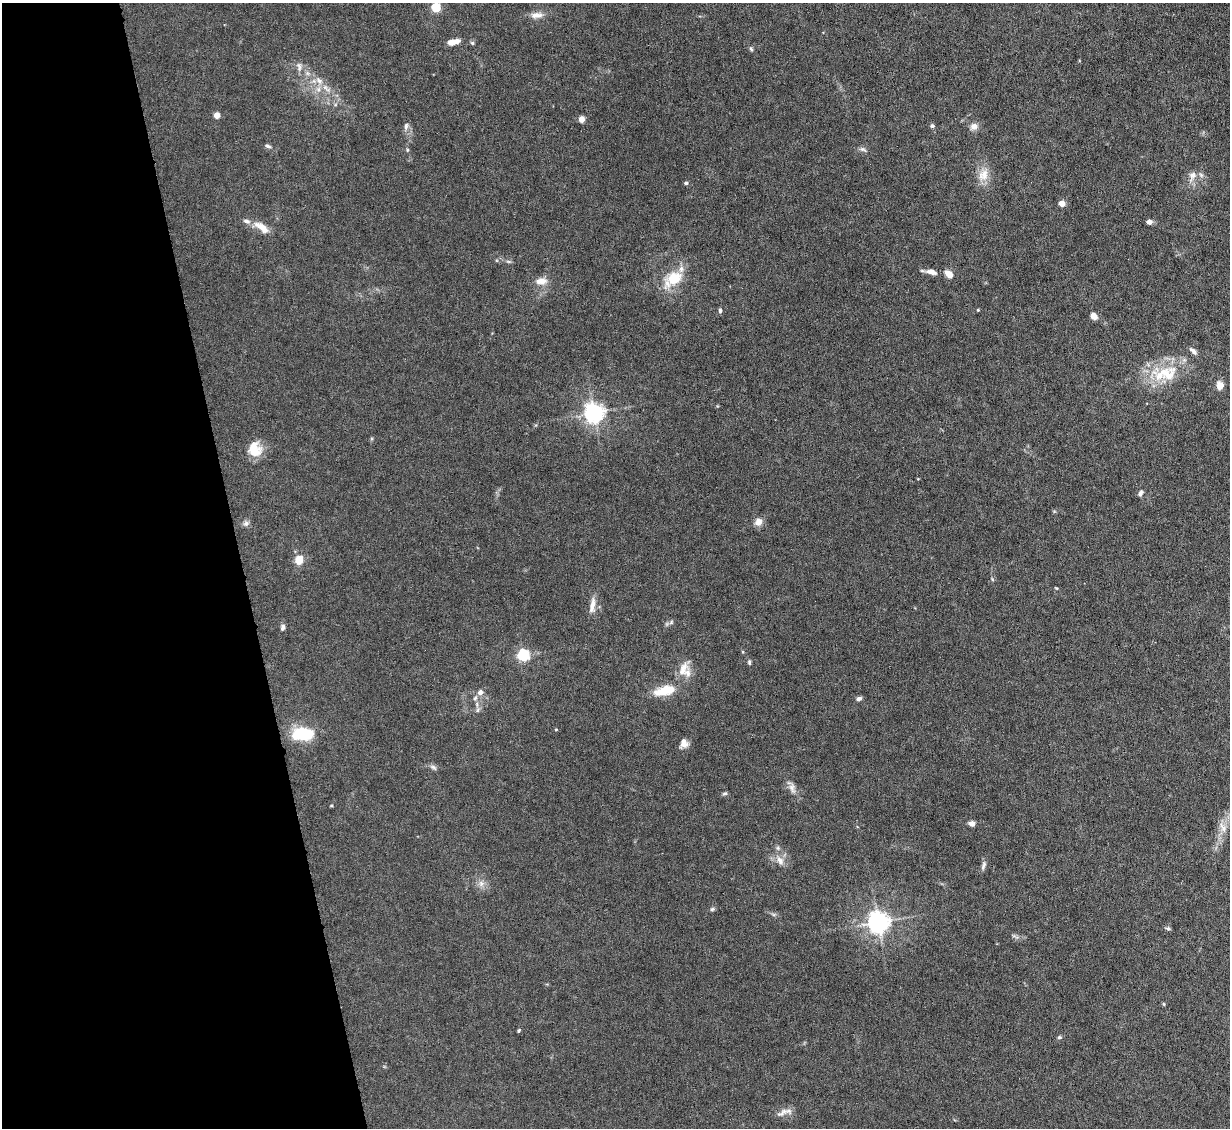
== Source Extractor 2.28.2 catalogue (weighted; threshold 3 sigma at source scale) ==
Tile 5 of 4 x 4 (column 1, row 2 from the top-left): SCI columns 1-1228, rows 2502-3627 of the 4910 x 4886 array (HDU 1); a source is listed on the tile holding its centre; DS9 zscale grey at full resolution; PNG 1232 x 1130 px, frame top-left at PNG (2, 3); no overlay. Shown black and unused: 20% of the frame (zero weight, under 4 of 8 exposures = <1% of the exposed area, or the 3 px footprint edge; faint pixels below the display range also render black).
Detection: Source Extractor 2.28.2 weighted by HDU 2 'WHT'; one run over the whole footprint, this tile lists its part. Background 0.0668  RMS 0.0031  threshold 0.0126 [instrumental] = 3 sigma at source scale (4.09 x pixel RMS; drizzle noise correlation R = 1.36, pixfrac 0.8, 0.05/0.05 arcsec/px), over >= 5 px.
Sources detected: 76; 8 inside a brighter listed object's ellipse — not listed separately; the other 68 listed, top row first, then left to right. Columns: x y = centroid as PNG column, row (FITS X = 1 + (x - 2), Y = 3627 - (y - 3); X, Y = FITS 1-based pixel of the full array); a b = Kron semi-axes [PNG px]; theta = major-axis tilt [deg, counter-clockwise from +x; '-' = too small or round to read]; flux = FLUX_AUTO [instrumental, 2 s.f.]
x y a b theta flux
436 7 5 5 - 17
537 15 18 8 5 2.2
453 42 14 6 10 2.8
472 43 5 4 - 0.44
751 49 6 5 - 0.46
299 67 14 7 -85 1.4
319 81 13 8 -46 2.3
217 115 4 4 - 4.4
581 119 5 4 - 4
406 126 11 5 80 1
932 126 6 5 - 0.54
974 126 10 9 - 1.7
267 146 8 5 -18 0.7
862 149 10 5 -13 0.83
983 175 19 14 63 4
1193 175 11 10 - 2.1
686 183 5 4 - 0.51
1062 203 4 4 - 4.5
1149 222 6 5 - 1.1
262 227 23 9 -36 3.4
509 261 8 4 -9 0.52
931 272 14 7 -13 2
949 274 10 7 -45 2.3
673 279 17 11 37 10
541 281 13 8 6 3
720 310 6 4 89 0.6
978 310 3 3 - 0.28
1093 316 7 5 -41 2.3
1162 373 49 16 20 13
1220 385 8 7 - 2.6
594 413 6 6 - 170
254 449 18 15 -77 5.6
1141 493 7 5 58 0.79
758 522 10 9 - 2.1
246 524 8 7 - 0.98
299 560 5 5 - 8.8
992 579 6 3 -71 0.32
1056 588 5 3 - 0.26
592 605 22 7 80 2.4
671 622 6 5 - 0.55
283 627 8 6 74 0.89
523 655 5 5 - 41
749 662 7 4 -80 0.53
683 669 27 11 63 4
665 690 29 12 14 6.7
480 692 8 7 - 1.3
475 698 8 5 72 0.8
859 699 7 5 23 0.83
556 729 4 3 - 0.22
303 734 20 11 2 16
684 743 11 9 83 2
433 767 11 6 -25 0.85
792 788 15 8 -79 1.8
725 793 7 4 7 0.49
331 806 5 3 - 0.24
972 824 6 5 - 1.5
1223 827 19 6 -67 1.7
780 860 14 9 -52 2.4
983 865 13 5 73 0.95
481 883 9 9 - 1.6
712 909 6 5 - 0.52
878 922 7 7 - 210
1168 929 7 5 -26 0.53
1015 936 12 3 -25 0.63
1164 1004 5 3 - 0.28
519 1030 4 4 - 0.39
1059 1037 6 4 20 0.45
783 1112 20 7 33 1.9